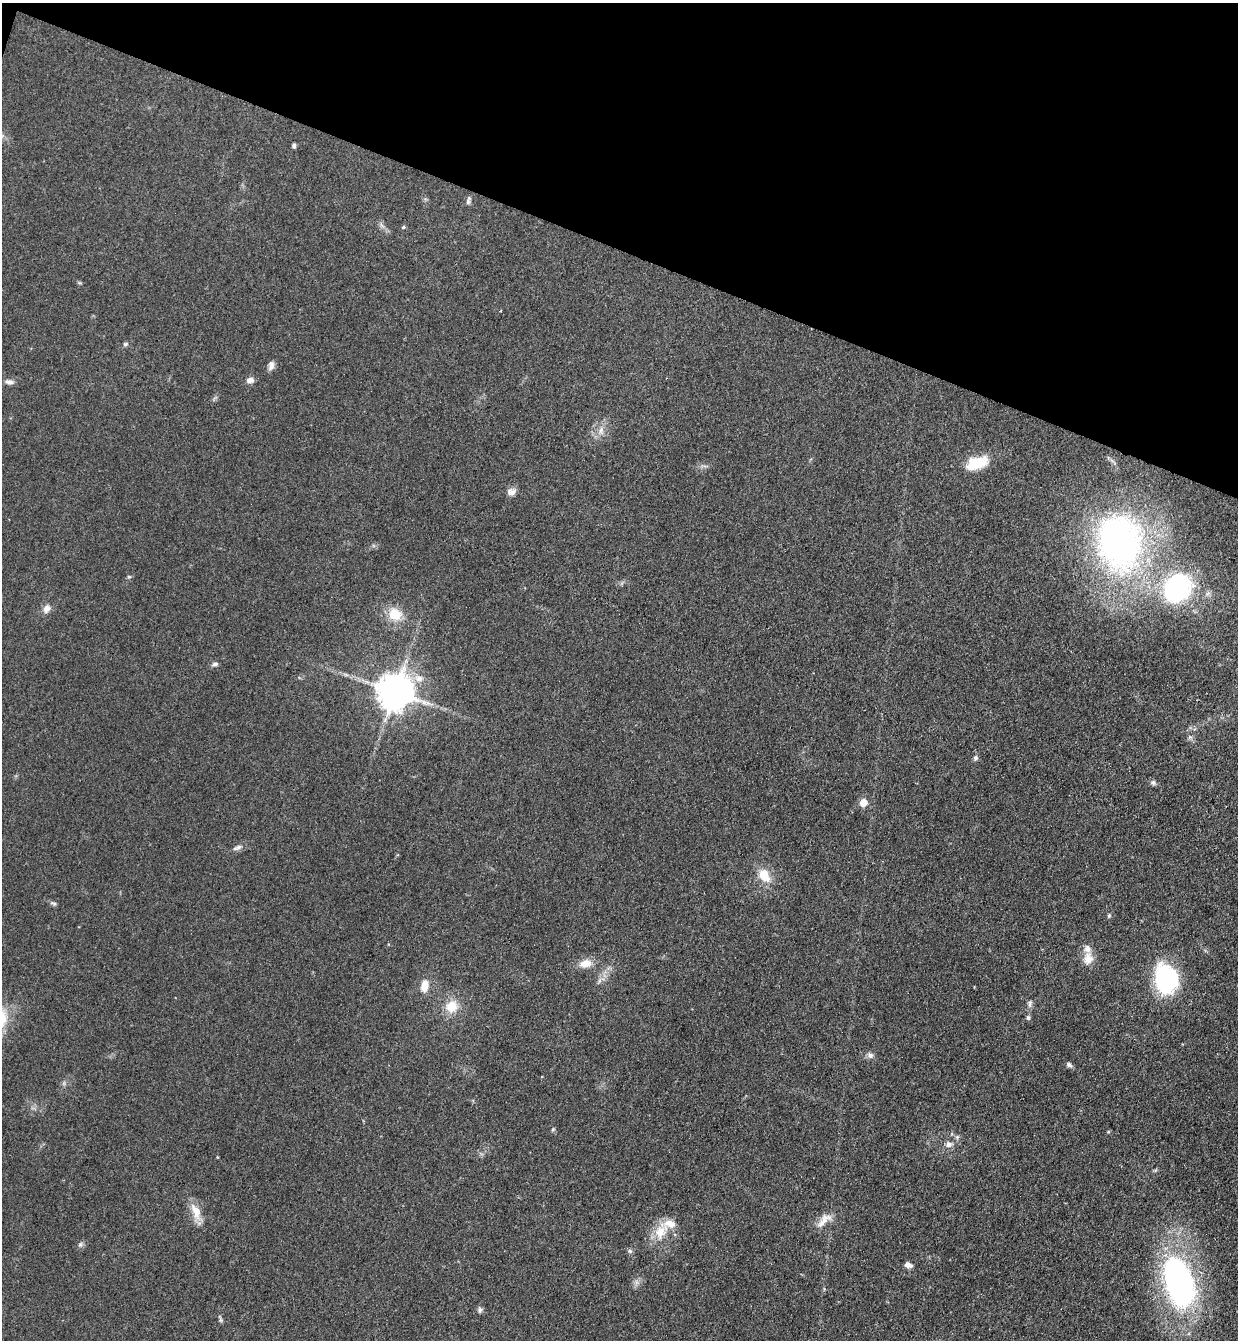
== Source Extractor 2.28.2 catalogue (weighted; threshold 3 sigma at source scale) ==
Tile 2 of 4 x 4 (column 2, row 1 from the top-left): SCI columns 1424-2659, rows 4037-5374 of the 5447 x 5397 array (HDU 1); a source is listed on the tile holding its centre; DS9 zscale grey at full resolution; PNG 1240 x 1342 px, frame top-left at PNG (2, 3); no overlay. Shown black and unused: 19% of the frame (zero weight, under 3 of 4 exposures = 5% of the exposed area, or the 3 px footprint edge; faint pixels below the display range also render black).
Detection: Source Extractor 2.28.2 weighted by HDU 2 'WHT'; one run over the whole footprint, this tile lists its part. Background 0.0996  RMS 0.0071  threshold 0.0317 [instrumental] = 3 sigma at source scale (4.5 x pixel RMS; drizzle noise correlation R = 1.50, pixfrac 1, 0.05/0.05 arcsec/px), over >= 5 px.
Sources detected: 50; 2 inside a brighter listed object's ellipse — not listed separately; the other 48 listed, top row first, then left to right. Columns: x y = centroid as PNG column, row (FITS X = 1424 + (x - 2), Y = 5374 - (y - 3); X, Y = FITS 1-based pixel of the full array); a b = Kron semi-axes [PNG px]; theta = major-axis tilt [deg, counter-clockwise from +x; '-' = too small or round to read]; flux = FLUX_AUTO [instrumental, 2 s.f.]
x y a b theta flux
294 146 5 4 - 1.6
468 201 11 5 77 1.8
403 227 5 4 - 0.92
125 344 7 5 15 1.3
271 366 12 7 77 3.2
250 380 10 7 10 3.1
9 382 12 6 -9 2.8
601 430 12 7 89 4
976 463 28 15 18 20
511 492 12 9 5 3.7
1119 542 55 42 -82 270
129 577 6 4 -1 0.89
1177 587 31 26 54 100
47 609 12 9 54 4.2
395 614 15 13 -29 15
215 664 8 6 8 1.8
419 678 14 10 -16 6.9
395 691 10 10 - 1900
1190 737 6 5 - 1.4
975 758 7 6 - 1.8
1153 783 7 6 - 2
863 802 5 5 - 15
239 847 10 6 26 2.7
764 875 19 13 -52 13
53 903 10 5 -21 1.5
1109 916 6 4 69 1
1088 958 20 13 83 8.5
586 963 15 10 6 8.3
1166 979 28 21 -78 85
424 986 11 7 81 9.1
1030 1003 11 6 82 2.4
451 1006 14 12 49 13
1028 1018 7 5 -88 1.3
870 1055 9 8 - 2.7
1069 1065 8 6 -34 2
553 1129 6 4 45 0.85
1108 1132 5 3 - 0.74
957 1137 5 5 - 1.3
949 1144 9 8 - 3.4
196 1211 22 10 -69 11
824 1221 25 10 46 8.1
660 1232 20 15 73 15
80 1244 7 5 45 1.5
630 1251 7 5 -44 1.4
908 1265 10 6 -16 3
1179 1282 53 29 -72 190
480 1310 8 6 -84 1.8
221 1320 7 4 -89 1.3